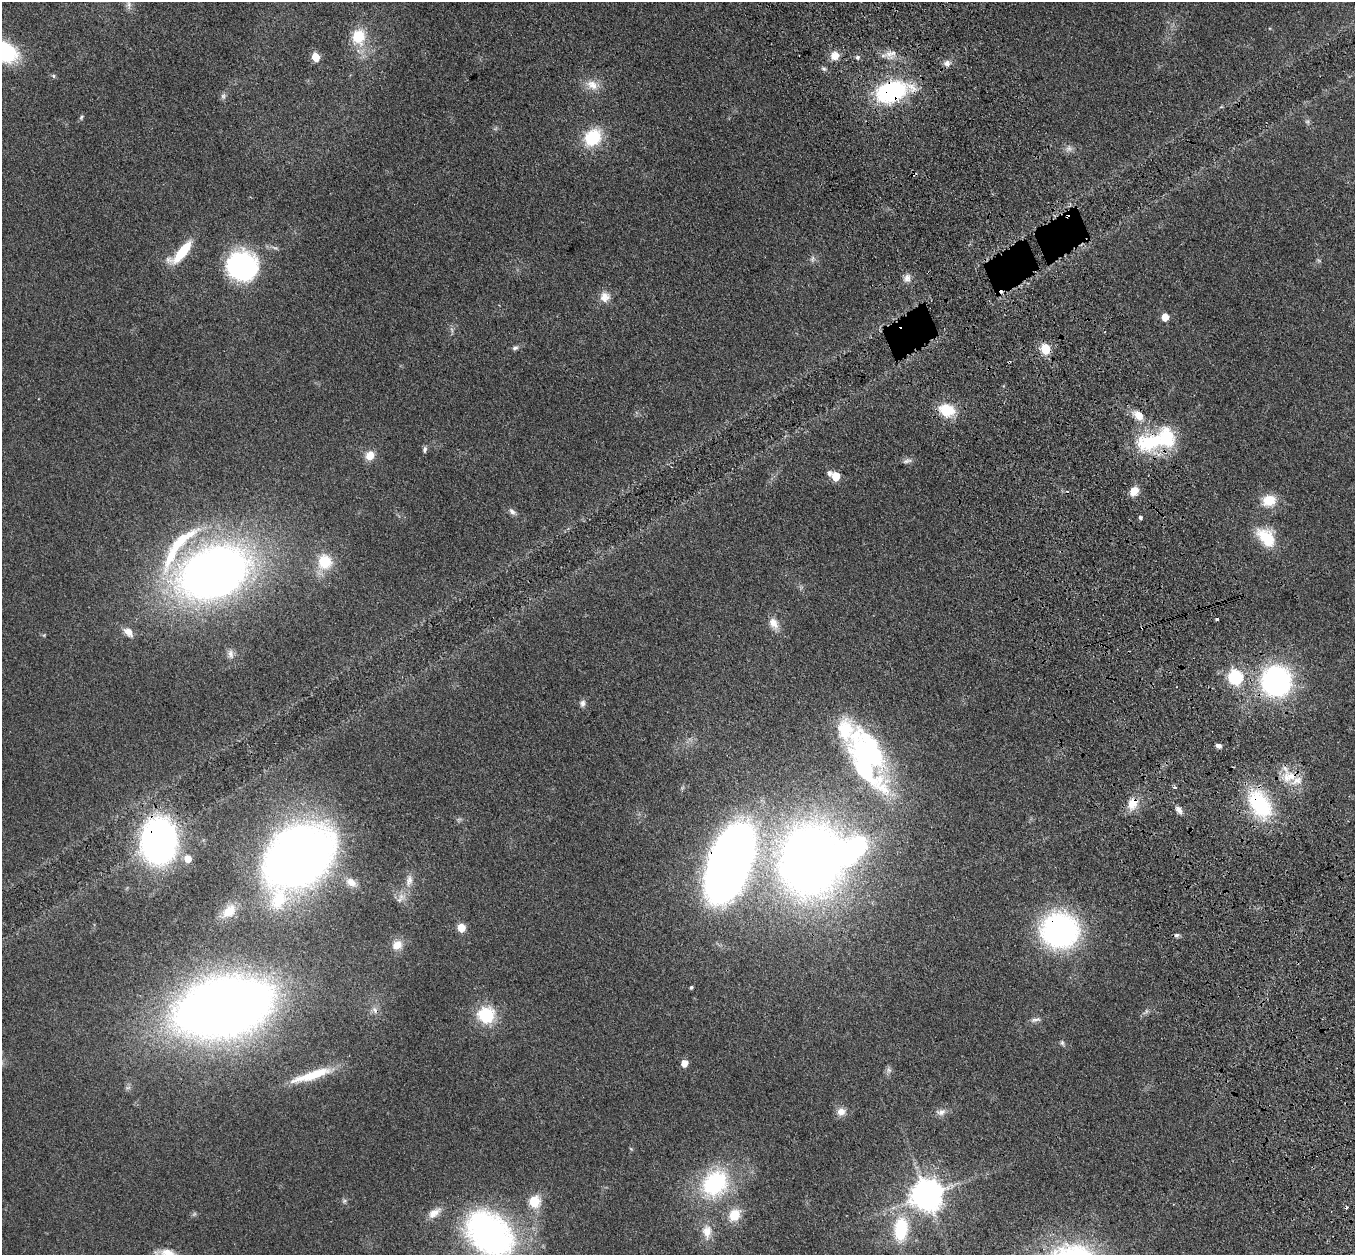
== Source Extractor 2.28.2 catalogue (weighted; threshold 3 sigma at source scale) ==
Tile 6 of 4 x 4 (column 2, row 2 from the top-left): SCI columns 1466-2818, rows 2700-3952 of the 5635 x 5524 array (HDU 1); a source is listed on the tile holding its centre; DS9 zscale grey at full resolution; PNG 1357 x 1257 px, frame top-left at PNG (2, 2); no overlay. Shown black and unused: <1% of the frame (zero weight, under 3 of 4 exposures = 6% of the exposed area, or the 3 px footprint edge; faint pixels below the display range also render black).
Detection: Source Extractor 2.28.2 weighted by HDU 2 'WHT'; one run over the whole footprint, this tile lists its part. Background 0.113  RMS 0.007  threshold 0.0313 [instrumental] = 3 sigma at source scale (4.5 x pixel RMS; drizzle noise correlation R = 1.50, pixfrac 1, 0.05/0.05 arcsec/px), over >= 5 px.
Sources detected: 105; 3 too faint to see at this stretch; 5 inside a brighter object's white glare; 6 cosmic-ray / hot-pixel residue — not listed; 5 inside a brighter listed object's ellipse — not listed separately; the other 86 listed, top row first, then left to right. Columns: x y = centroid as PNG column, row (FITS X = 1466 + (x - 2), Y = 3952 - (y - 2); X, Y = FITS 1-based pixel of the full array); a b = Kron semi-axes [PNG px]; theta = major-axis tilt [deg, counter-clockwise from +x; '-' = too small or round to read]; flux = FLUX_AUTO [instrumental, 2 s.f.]
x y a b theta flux
129 4 14 5 -83 2.9
358 37 17 14 88 21
2 51 25 16 -25 78
890 54 18 15 32 8.1
835 55 11 11 - 6.7
315 57 6 5 - 19
857 57 6 6 - 1.7
947 63 8 7 - 3.6
824 69 7 6 - 1.5
53 76 5 5 - 1.1
592 85 18 12 -27 8.9
891 92 35 20 17 86
223 96 9 6 76 2
81 117 6 4 69 1.1
593 138 23 18 47 29
182 252 28 9 47 28
812 259 10 5 83 1.9
241 265 31 28 70 98
907 278 10 9 - 3.8
605 297 13 12 - 6.6
1165 317 5 5 - 13
515 348 9 5 22 1.9
1045 349 6 5 - 43
1009 362 3 2 - 0.51
947 410 20 14 -18 18
1138 415 16 10 -42 8.9
1151 442 40 21 16 50
425 450 9 5 81 1.7
370 456 12 10 60 7.6
907 461 13 6 14 2.4
829 473 6 5 - 2.7
836 476 6 5 - 22
1134 491 10 8 49 7.8
1269 500 17 14 11 14
512 511 11 6 -47 2.6
1140 517 4 4 - 1.7
1266 537 28 17 -47 23
183 538 52 13 28 26
325 562 20 19 - 20
213 573 60 41 22 530
773 623 16 10 -60 6.8
128 632 14 9 -44 5.5
231 654 13 8 -84 3.7
1236 677 7 6 - 130
1276 681 23 22 - 150
582 703 10 7 83 2.6
1218 746 7 5 -16 2.1
869 751 78 34 -59 130
1291 776 20 14 -11 14
1175 788 4 3 - 1.6
1133 803 20 13 65 10
1260 804 35 21 -56 57
1179 810 11 6 -53 3.4
159 841 29 22 87 330
298 857 56 40 48 630
188 859 6 5 - 11
811 860 58 45 -87 620
729 863 51 25 71 960
409 880 19 9 78 6.7
351 882 15 10 -31 6.3
401 896 9 9 - 4.5
229 911 17 11 42 10
461 928 5 5 - 18
1059 930 29 28 - 180
1177 935 7 5 16 1.5
397 945 15 12 37 7.7
691 987 4 3 - 1
224 1008 63 37 13 980
486 1015 18 17 - 31
1035 1020 16 5 11 2.6
1062 1043 8 5 -75 1.5
684 1063 5 5 - 8.8
889 1070 7 6 - 2
312 1075 56 10 17 26
841 1112 11 11 - 5.2
941 1112 15 8 3 4
715 1183 35 28 51 69
926 1195 9 9 - 1300
344 1201 6 5 - 1.3
534 1202 6 6 - 40
434 1213 20 10 35 7.3
734 1215 15 13 56 14
901 1229 30 17 84 37
707 1232 21 13 -89 10
490 1234 58 41 -40 200
168 1253 19 10 -17 9.8
Overlapping masked pixels (flux is a lower limit): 11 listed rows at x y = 891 92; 1045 349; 1009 362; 1151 442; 1291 776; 1133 803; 1260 804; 159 841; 729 863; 1059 930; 224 1008
Isophote crosses this tile's border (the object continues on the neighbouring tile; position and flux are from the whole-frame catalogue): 3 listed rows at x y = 2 51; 490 1234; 168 1253